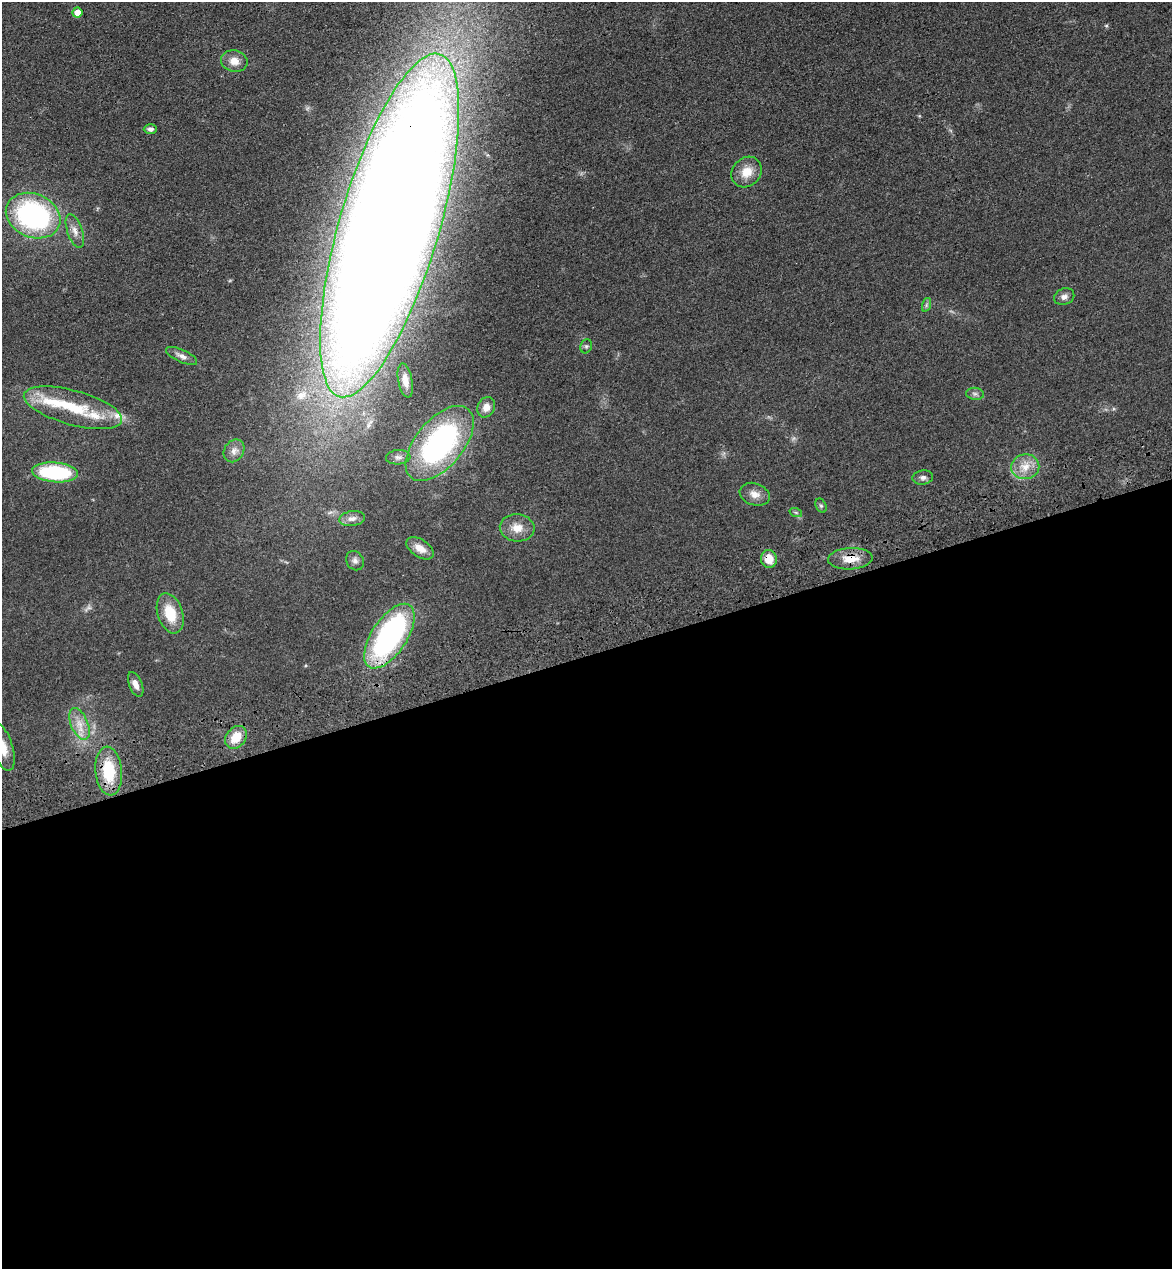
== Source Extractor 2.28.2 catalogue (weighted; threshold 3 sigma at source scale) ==
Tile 15 of 4 x 4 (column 3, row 4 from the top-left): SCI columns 2526-3695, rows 117-1383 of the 5166 x 5303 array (HDU 1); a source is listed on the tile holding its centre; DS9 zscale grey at full resolution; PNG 1174 x 1271 px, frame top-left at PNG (2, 2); each listed source drawn as its Kron ellipse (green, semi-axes under 4 px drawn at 4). Shown black and unused: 48% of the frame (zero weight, under 3 of 4 exposures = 6% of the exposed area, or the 3 px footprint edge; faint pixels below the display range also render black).
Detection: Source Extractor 2.28.2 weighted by HDU 2 'WHT'; one run over the whole footprint, this tile lists its part. Background 0.0693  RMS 0.0071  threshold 0.0318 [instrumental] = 3 sigma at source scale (4.5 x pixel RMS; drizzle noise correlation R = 1.50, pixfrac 1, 0.05/0.05 arcsec/px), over >= 5 px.
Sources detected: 40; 3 inside a brighter listed object's ellipse — not listed separately; the other 37 listed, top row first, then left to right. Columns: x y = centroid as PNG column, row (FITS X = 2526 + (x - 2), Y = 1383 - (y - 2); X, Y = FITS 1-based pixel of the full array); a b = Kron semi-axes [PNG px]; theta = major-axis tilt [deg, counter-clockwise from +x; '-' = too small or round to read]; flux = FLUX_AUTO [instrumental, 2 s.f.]
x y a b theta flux
77 12 5 5 - 8.2
234 61 13 10 -12 7
150 129 6 5 - 2.1
747 172 16 14 46 11
33 216 28 21 -23 130
390 225 178 50 74 4200
75 231 17 7 -71 5.2
1064 297 10 8 22 3.4
926 305 7 4 72 1.3
586 346 7 5 69 1.4
181 356 17 6 -24 3.9
405 380 17 7 -79 6
975 394 9 6 -7 2
486 407 10 8 65 5.3
73 408 51 17 -15 37
440 443 45 24 50 140
234 451 12 9 58 4.3
398 457 12 7 4 2.9
1025 467 14 12 8 9.8
55 472 23 10 -4 64
923 477 10 7 8 2.4
755 494 15 11 -19 5.9
821 506 7 5 -63 1.4
796 513 6 4 -20 1.1
352 519 13 7 8 4.4
517 528 17 13 -4 9.7
420 548 15 8 -33 7.2
769 559 9 8 - 9.4
850 559 22 10 3 12
355 561 10 8 -59 2.9
170 613 21 12 -72 18
389 636 37 17 57 150
136 684 13 6 -68 4.1
79 724 17 8 -67 7.8
236 737 12 9 51 12
2 747 24 10 -73 11
109 771 24 13 -84 29
Overlapping masked pixels (flux is a lower limit): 3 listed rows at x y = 390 225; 769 559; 850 559
Isophote crosses this tile's border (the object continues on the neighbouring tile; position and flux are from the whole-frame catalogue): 2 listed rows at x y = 390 225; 2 747